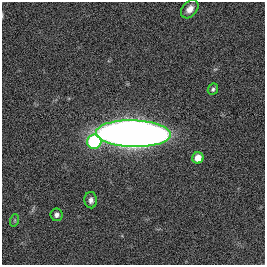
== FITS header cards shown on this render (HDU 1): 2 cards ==
NAXIS1  =                  263
NAXIS2  =                  263

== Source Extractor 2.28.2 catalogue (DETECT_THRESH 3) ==
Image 263 x 263 px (HDU 1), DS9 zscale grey, 1 PNG px = 1 image px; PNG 267 x 267 px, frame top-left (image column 1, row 263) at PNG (2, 2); each listed source drawn as its Kron ellipse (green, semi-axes under 4 px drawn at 4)
Background 0.00276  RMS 0.091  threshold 0.273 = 3 sigma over >= 5 px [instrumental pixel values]
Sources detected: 8; all 8 listed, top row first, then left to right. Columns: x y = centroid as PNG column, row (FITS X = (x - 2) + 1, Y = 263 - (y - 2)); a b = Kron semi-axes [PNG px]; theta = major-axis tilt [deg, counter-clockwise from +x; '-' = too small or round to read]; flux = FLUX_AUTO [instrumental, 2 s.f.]
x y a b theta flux
190 9 10 7 50 45
213 89 6 5 - 14
133 134 37 13 -2 9400
94 142 7 7 - 650
198 158 5 5 - 78
91 200 8 6 -87 24
57 215 6 6 - 20
15 220 6 4 72 8.2